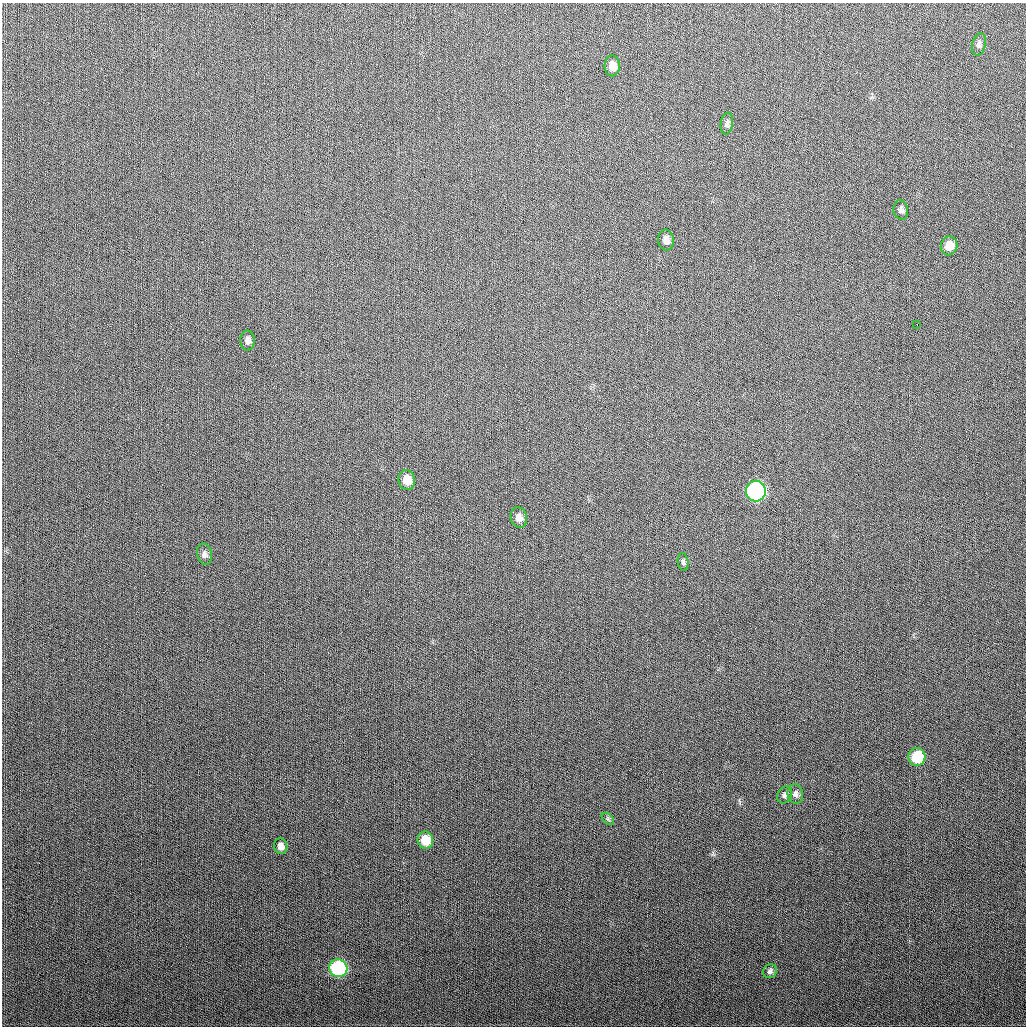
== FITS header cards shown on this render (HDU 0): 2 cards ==
NAXIS1  =                 1024
NAXIS2  =                 1024

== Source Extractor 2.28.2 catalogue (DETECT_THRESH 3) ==
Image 1024 x 1024 px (HDU 0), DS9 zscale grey, 1 PNG px = 1 image px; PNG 1028 x 1028 px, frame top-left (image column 1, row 1024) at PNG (2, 3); each listed source drawn as its Kron ellipse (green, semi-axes under 4 px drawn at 4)
Background 283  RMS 11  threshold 33.7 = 3 sigma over >= 5 px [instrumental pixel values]
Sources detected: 21; all 21 listed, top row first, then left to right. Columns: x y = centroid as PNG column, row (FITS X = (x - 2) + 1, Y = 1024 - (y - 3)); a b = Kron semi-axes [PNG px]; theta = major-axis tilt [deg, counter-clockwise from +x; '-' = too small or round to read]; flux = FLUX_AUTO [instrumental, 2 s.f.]
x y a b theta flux
979 45 11 6 76 2600
612 66 10 8 -89 6300
727 124 11 6 81 2300
901 210 9 7 -79 2500
666 240 10 8 -82 3900
949 246 9 8 - 8700
917 325 3 2 - 7000
248 340 10 7 -89 3200
407 480 10 8 -77 8800
756 491 10 10 - 190000
519 517 10 8 -75 4800
205 554 11 7 -77 2700
683 562 9 5 -82 1600
917 757 9 8 - 32000
795 794 10 7 -82 3100
785 795 9 7 60 2400
608 819 7 4 -45 1400
425 840 8 8 - 15000
281 846 8 6 -72 4100
338 968 9 8 - 100000
770 971 7 6 - 2200